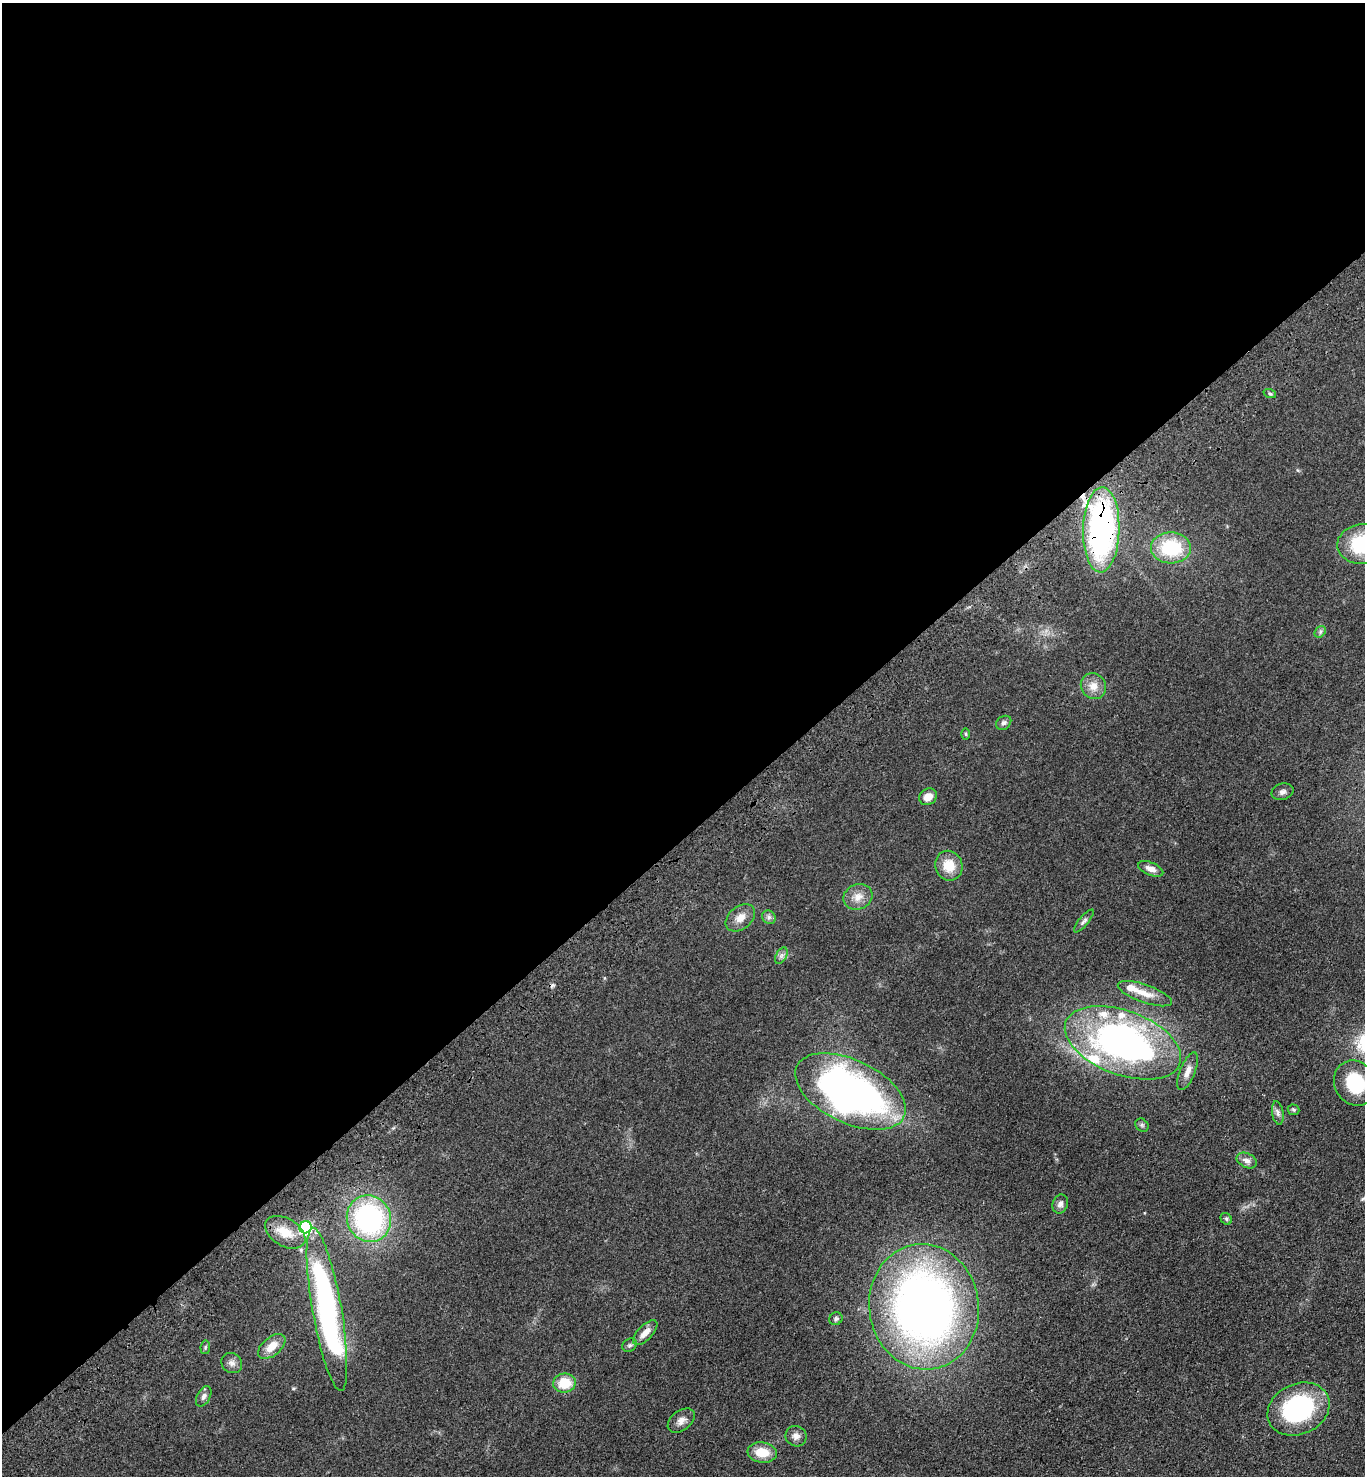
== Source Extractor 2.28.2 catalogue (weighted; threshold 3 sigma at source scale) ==
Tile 2 of 4 x 4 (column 2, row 1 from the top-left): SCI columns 1735-3097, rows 4519-5992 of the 6056 x 6087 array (HDU 1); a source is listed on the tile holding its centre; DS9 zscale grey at full resolution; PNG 1367 x 1478 px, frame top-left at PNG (2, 3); each listed source drawn as its Kron ellipse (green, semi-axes under 4 px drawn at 4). Shown black and unused: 57% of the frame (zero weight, under 3 of 4 exposures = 6% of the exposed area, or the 3 px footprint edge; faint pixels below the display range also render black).
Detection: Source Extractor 2.28.2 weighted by HDU 2 'WHT'; one run over the whole footprint, this tile lists its part. Background 0.072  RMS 0.0064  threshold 0.0287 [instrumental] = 3 sigma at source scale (4.5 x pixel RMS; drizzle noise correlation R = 1.50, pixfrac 1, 0.05/0.05 arcsec/px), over >= 5 px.
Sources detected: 50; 1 cosmic-ray / hot-pixel residue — neither listed nor drawn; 4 inside a brighter listed object's ellipse — not listed separately; the other 45 listed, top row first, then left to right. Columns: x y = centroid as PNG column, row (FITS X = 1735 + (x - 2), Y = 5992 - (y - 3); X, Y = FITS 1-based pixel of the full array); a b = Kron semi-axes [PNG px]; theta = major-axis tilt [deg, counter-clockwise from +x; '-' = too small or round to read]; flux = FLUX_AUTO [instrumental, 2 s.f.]
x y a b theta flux
1270 394 6 4 -20 0.85
1101 530 43 18 88 170
1363 544 25 20 5 45
1171 548 20 15 -2 38
1320 632 6 5 - 1.4
1093 686 13 12 - 6.4
1004 723 8 6 37 1.9
966 734 6 4 -89 0.76
1282 792 11 8 17 2.5
928 797 9 8 - 5.8
949 866 15 13 -69 12
1151 869 13 6 -22 4
858 897 15 12 23 6.6
769 917 7 6 - 1.7
740 918 16 11 39 6.2
1084 921 14 4 50 1.9
781 956 9 5 59 1.8
1145 994 28 9 -19 8.2
1123 1043 61 32 -20 240
1188 1071 20 7 68 5.3
1355 1083 23 20 -59 31
850 1092 59 31 -25 310
1293 1110 6 5 - 1
1278 1113 12 5 -80 2.4
1142 1125 7 6 - 1.2
1247 1160 11 7 -25 3.2
1060 1204 10 7 73 2.7
369 1219 23 22 - 120
1226 1219 6 5 - 1
305 1227 6 6 - 74
285 1232 22 14 -31 12
924 1307 63 55 -82 420
327 1309 82 14 -80 170
836 1319 7 6 - 1.4
645 1333 16 7 46 5.5
630 1345 8 6 31 1.5
272 1346 16 9 39 8.7
205 1347 7 5 82 0.96
232 1363 11 9 -36 3.1
564 1383 11 9 8 15
204 1396 11 6 61 2.3
1299 1409 32 25 25 80
681 1421 15 10 37 4.4
796 1436 11 10 - 3.6
762 1452 15 10 -8 12
Overlapping masked pixels (flux is a lower limit): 1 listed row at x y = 1101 530
Isophote crosses this tile's border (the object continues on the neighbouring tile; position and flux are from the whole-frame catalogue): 2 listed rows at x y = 1363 544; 1355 1083